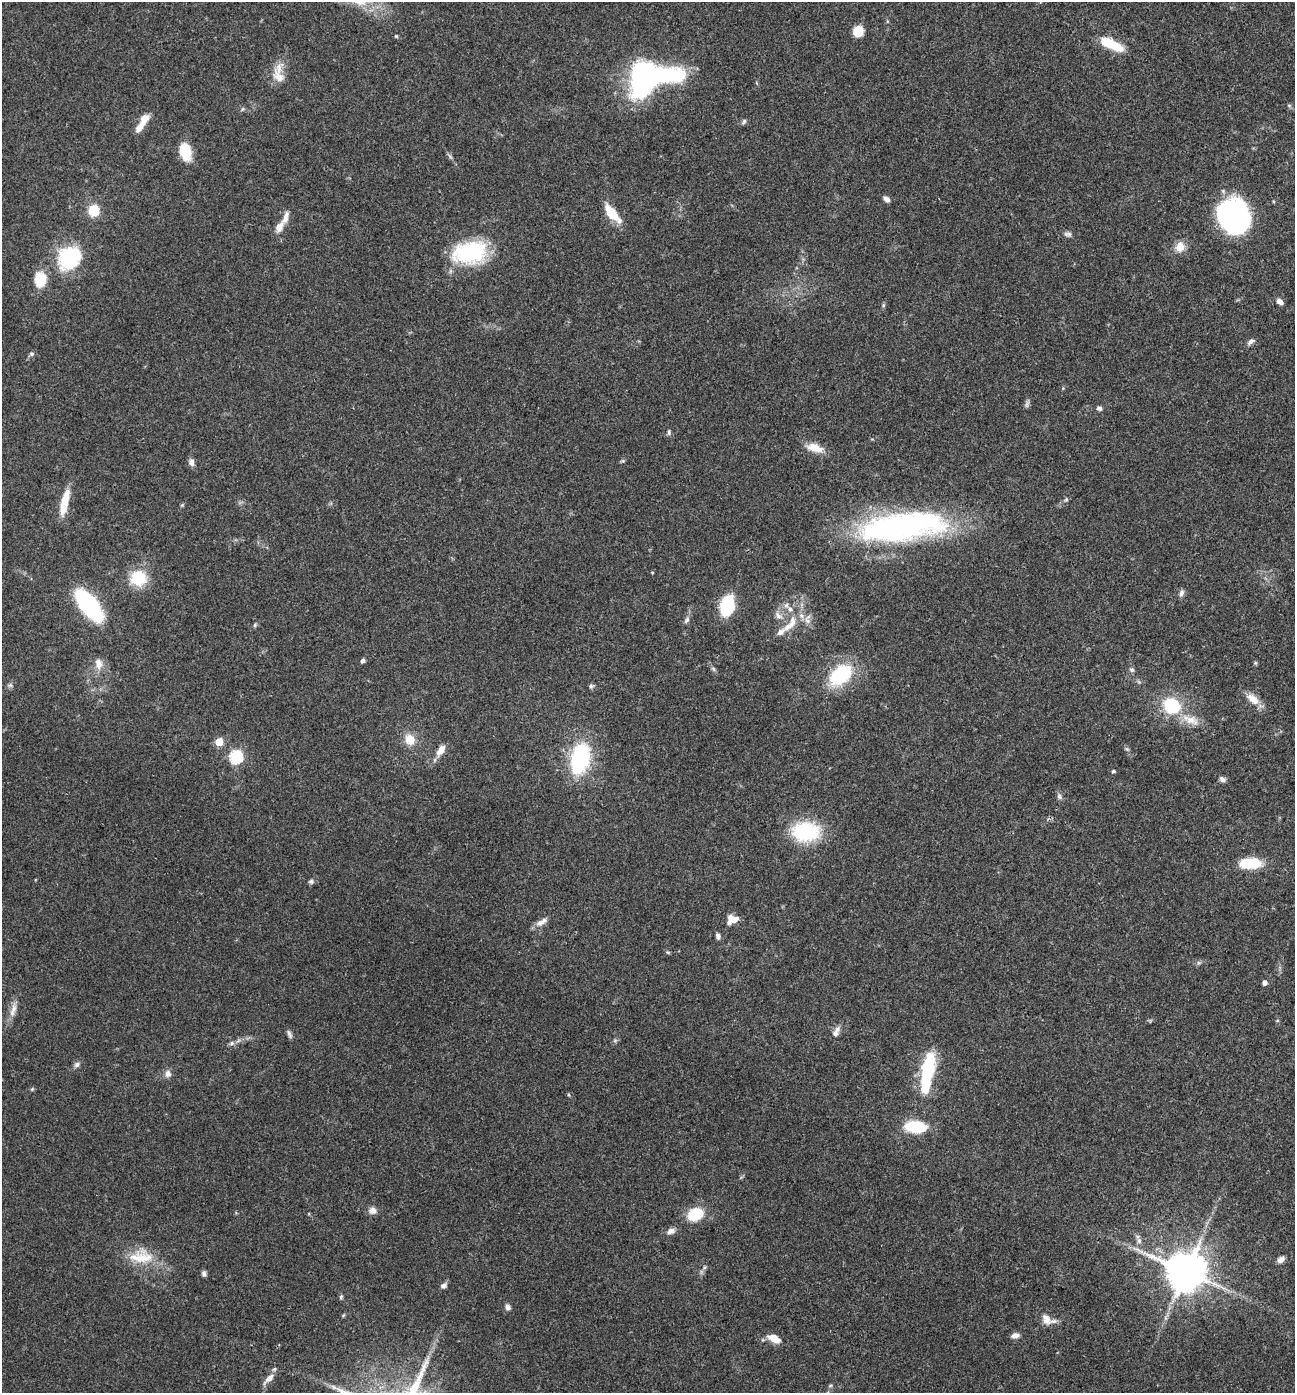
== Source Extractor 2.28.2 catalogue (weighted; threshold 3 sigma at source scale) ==
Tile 6 of 4 x 4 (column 2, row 2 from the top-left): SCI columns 1434-2726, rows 2791-4181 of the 5586 x 5576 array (HDU 1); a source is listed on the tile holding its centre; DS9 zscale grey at full resolution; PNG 1297 x 1395 px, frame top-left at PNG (2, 2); no overlay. Shown black and unused: <1% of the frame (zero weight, under 3 of 4 exposures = <1% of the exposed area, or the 3 px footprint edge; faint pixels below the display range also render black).
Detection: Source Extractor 2.28.2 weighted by HDU 2 'WHT'; one run over the whole footprint, this tile lists its part. Background 0.0568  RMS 0.0051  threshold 0.0228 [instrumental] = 3 sigma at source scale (4.5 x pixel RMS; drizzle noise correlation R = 1.50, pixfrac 1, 0.05/0.05 arcsec/px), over >= 5 px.
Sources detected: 114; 6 inside a brighter object's white glare — not listed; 7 inside a brighter listed object's ellipse — not listed separately; the other 101 listed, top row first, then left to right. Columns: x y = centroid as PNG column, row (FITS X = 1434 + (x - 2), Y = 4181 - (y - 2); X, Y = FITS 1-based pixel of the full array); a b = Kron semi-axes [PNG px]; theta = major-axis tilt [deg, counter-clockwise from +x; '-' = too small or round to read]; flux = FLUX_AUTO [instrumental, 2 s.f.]
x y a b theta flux
858 31 8 8 - 12
396 36 5 4 - 0.56
1108 43 24 10 -24 16
279 77 24 13 -54 7.9
647 77 41 19 12 160
1289 105 6 4 -2 0.72
242 109 6 4 60 0.78
744 121 8 5 59 1.1
140 127 24 7 50 6.1
185 151 19 11 -74 14
450 156 10 4 -56 1.2
887 199 8 5 -35 2.4
94 210 10 9 - 13
611 212 15 8 -53 14
1233 217 36 29 -85 88
279 227 14 8 62 4.7
1068 234 11 6 -5 1.7
1180 247 11 10 - 6.3
470 252 39 24 10 46
69 262 29 22 -13 28
40 279 16 13 86 12
1280 302 8 5 -38 2.7
883 305 6 4 -73 0.69
1251 342 11 6 37 1.9
31 354 7 6 - 1.1
1027 404 12 4 71 1.4
1099 408 6 6 - 1.4
669 432 8 5 89 1
815 448 22 10 -16 7.7
622 461 6 4 17 0.69
191 462 10 8 -76 2
65 499 24 10 74 9.7
1066 500 6 5 - 0.88
182 505 6 4 45 0.67
896 527 79 26 5 160
652 572 4 3 - 0.38
138 578 18 17 - 18
1181 593 10 6 71 1.7
727 605 14 9 78 42
89 606 33 13 -51 68
790 609 10 7 -50 3
778 616 13 8 -44 3.1
807 619 16 8 81 3.5
687 620 9 6 58 1.6
255 625 6 5 - 0.89
788 626 27 9 38 7.9
363 660 5 4 - 1.5
1255 663 5 4 - 0.69
98 664 16 10 -83 4.9
714 669 7 4 -87 0.89
1132 670 7 6 - 1.3
840 675 26 17 39 35
10 685 7 6 - 1.2
591 686 6 6 - 1.2
1253 699 19 10 -37 6.6
1172 706 18 16 -37 27
1190 720 26 12 -18 8.6
410 739 14 12 -62 7.4
219 742 5 5 - 14
1127 749 6 5 - 0.89
441 750 15 8 57 5
236 757 6 6 - 64
580 758 22 13 77 71
1113 771 4 4 - 1.1
1222 779 8 6 -28 1.9
1059 796 9 6 -60 1.6
806 831 31 22 -1 36
1250 863 25 12 1 16
311 881 7 6 - 1.2
732 919 13 10 14 5.6
541 922 18 7 30 3.4
718 936 7 5 -73 1.6
668 952 6 4 -2 0.63
1265 983 5 5 - 1.9
14 1009 16 8 80 4.1
836 1032 16 7 64 2.9
289 1034 12 5 -68 1.5
615 1041 6 4 1 0.85
232 1043 6 5 - 1.2
77 1065 8 6 33 1.6
927 1072 41 13 78 36
168 1074 9 8 - 2.5
32 1089 6 4 45 0.64
569 1095 5 3 - 0.51
915 1127 20 10 -4 26
372 1210 10 9 - 2.9
695 1214 12 9 26 23
671 1231 11 8 22 2.6
1139 1241 10 6 -63 2.1
141 1257 34 20 1 17
1281 1259 10 6 38 2.2
1186 1271 12 11 - 1900
204 1274 8 5 -62 1.4
443 1286 9 6 24 1.7
341 1297 6 4 89 0.89
508 1307 7 6 - 2.2
1047 1319 17 11 -58 4.8
1015 1335 10 7 11 2.5
774 1338 12 7 -28 7.7
269 1378 16 6 45 4.1
830 1386 6 3 19 0.68